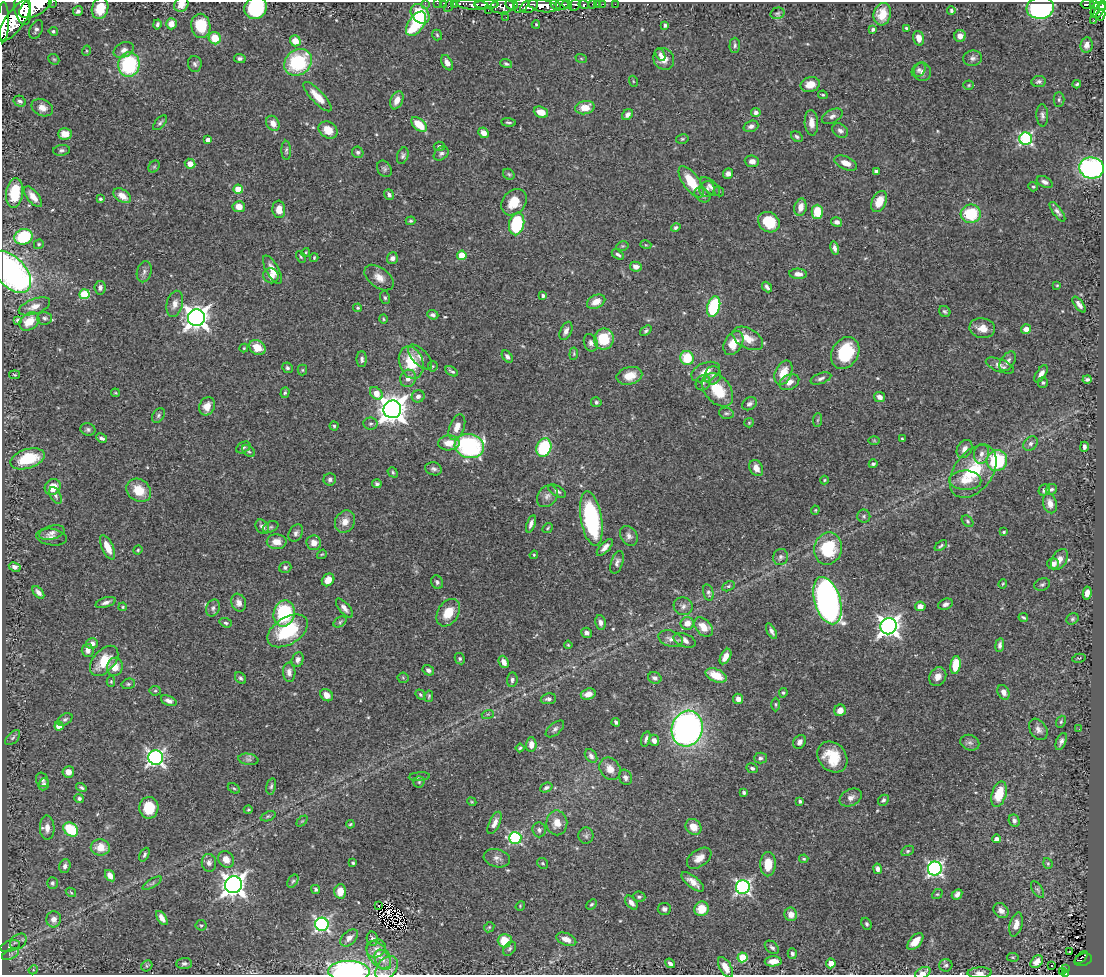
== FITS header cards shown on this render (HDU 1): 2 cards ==
NAXIS1  =                 1102
NAXIS2  =                  973

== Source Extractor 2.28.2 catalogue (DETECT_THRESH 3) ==
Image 1102 x 973 px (HDU 1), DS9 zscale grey, 1 PNG px = 1 image px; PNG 1106 x 977 px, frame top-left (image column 1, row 973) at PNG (2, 2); each listed source drawn as its Kron ellipse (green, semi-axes under 4 px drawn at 4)
Background 0.443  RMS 0.018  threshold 0.0549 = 3 sigma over >= 5 px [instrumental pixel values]
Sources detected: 533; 3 with non-positive FLUX_AUTO (blend fragments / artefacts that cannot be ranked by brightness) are neither listed nor drawn; of the other 530, the 500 brightest by FLUX_AUTO listed and drawn (30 fainter detections omitted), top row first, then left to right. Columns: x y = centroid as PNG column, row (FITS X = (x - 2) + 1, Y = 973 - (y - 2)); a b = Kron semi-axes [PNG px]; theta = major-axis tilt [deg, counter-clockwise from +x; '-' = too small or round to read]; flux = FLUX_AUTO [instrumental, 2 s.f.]
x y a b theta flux
52 2 2 2 - 15
425 3 2 2 - 8.1
437 3 2 2 - 4.6
444 3 3 2 - 9.6
454 3 3 2 - 9.8
567 4 5 3 - 230
593 4 3 3 - 21
597 4 3 2 - 9.4
603 4 2 2 - 3.4
615 4 2 2 - 4.4
1088 4 7 4 -3 110
181 5 7 7 - 8.7
473 5 16 5 -5 530
487 5 12 3 0 550
511 5 6 5 - 320
521 5 9 6 43 230
555 5 7 4 -55 220
562 5 6 5 - 360
575 5 6 5 - 110
584 5 5 3 - 90
1094 5 4 3 - 110
35 6 18 9 30 2200
449 6 6 3 63 35
502 6 12 6 5 400
529 6 9 6 26 440
543 6 14 6 -11 1000
1102 6 5 4 - 150
100 8 10 8 73 27
256 8 12 10 43 110
1040 8 13 11 7 340
22 9 16 8 -80 1600
1095 9 7 3 70 100
488 10 2 2 - 5
78 11 5 5 - 3.4
951 11 4 3 - 2.3
1099 11 8 3 56 200
777 13 7 5 15 2.4
420 14 11 8 -46 48
882 14 11 8 76 15
1101 15 6 4 78 150
506 17 2 2 - 1.7
15 20 24 9 55 2800
1094 20 2 2 - 4.7
3 22 20 5 89 1500
157 24 5 3 - 2.8
171 24 5 5 - 13
416 24 14 7 56 83
536 24 4 3 - 1.3
665 25 3 3 - 2.5
201 26 12 9 -81 41
906 28 4 3 - 1.9
36 29 10 6 66 4.6
873 29 4 3 - 2.7
53 31 5 4 - 2.6
437 35 5 5 - 1.8
960 36 6 5 - 9.1
215 38 6 6 - 26
919 38 7 5 -75 9.6
295 41 5 5 - 14
735 45 7 5 90 3.1
1086 45 7 6 - 6.3
124 50 10 7 24 6.6
86 51 5 3 - 1.3
660 55 7 4 -61 3.6
240 58 6 4 -3 3.3
581 58 6 4 -20 1.6
973 58 9 7 8 4.9
54 59 6 5 - 1.7
664 59 11 10 - 13
298 62 15 12 39 89
447 63 8 5 -61 6.7
129 64 12 10 83 120
195 64 8 7 - 3.5
506 64 6 4 -19 2
919 70 8 6 50 3.5
922 72 9 8 - 7
633 81 5 3 - 1.3
1039 81 7 5 6 3.1
810 84 10 7 15 15
1077 84 4 3 - 1.9
969 85 5 4 - 1.5
823 95 5 3 - 1.9
317 97 19 6 -46 17
397 100 9 6 67 11
1059 100 7 5 -90 2.7
20 101 6 5 - 2.9
42 108 11 8 -25 9.9
585 108 10 6 12 17
541 112 7 5 -21 16
756 112 5 4 - 4
627 115 6 5 - 5.9
1042 115 11 6 -88 4.2
832 116 11 6 27 5.5
508 122 7 3 -5 2.1
160 123 9 4 47 2.8
273 123 8 6 -57 9.3
811 123 13 6 -86 10
419 124 9 5 -41 28
751 126 7 5 19 4.3
328 130 10 8 -35 17
840 131 8 6 -38 4.6
484 133 6 4 -45 8.8
65 134 7 5 3 13
797 137 6 4 -35 2.5
682 139 6 5 - 1.8
1026 139 6 6 - 190
208 140 4 4 - 8.9
439 146 5 4 - 2.8
61 150 8 5 7 3
286 150 9 4 -87 2.6
358 152 6 5 - 2.7
441 154 8 6 40 3.6
403 156 8 5 70 3.2
752 161 7 6 - 6.9
846 163 12 6 -23 11
190 164 5 5 - 12
154 167 6 5 - 1.8
1092 168 12 10 -7 280
384 169 9 6 -57 3.1
876 171 4 3 - 5.3
509 174 6 5 - 1.8
728 174 5 5 - 5.5
691 182 18 8 -54 34
1045 182 8 5 -26 4.8
710 186 12 6 -41 4.9
1033 187 5 4 - 1.7
238 189 4 4 - 32
707 189 8 7 - 4.7
719 191 5 4 - 1.7
15 193 15 8 82 47
389 195 6 4 -54 3.8
702 195 9 6 -41 5.6
122 196 10 6 -34 14
33 197 12 6 -51 11
100 199 4 4 - 2.1
514 202 14 11 48 25
879 202 11 7 67 21
239 207 6 5 - 13
800 207 9 6 78 11
279 209 9 6 -85 13
817 212 7 5 -90 30
1057 212 11 4 -54 4.2
971 214 10 9 - 54
411 221 5 3 - 1.8
769 222 11 9 -36 37
837 222 5 4 - 4.9
517 224 11 7 78 85
676 228 5 3 - 2.4
23 237 9 7 20 62
39 244 5 4 - 1.8
646 245 5 3 - 1.2
622 246 6 4 10 1.7
835 248 7 4 -77 5.1
306 252 5 3 - 1.2
618 254 7 4 -33 2.8
462 255 4 4 - 39
301 257 6 4 -60 1.7
314 258 4 3 - 1.3
392 258 6 5 - 4.3
636 267 6 5 - 7
272 270 16 6 -61 11
11 272 25 15 -47 370
144 272 11 7 75 4.4
798 274 9 5 -4 6.3
271 276 8 7 - 10
379 278 16 10 -37 12
1057 285 4 4 - 1.3
767 287 6 3 -50 3.7
100 288 7 5 82 4.5
84 294 5 5 - 65
543 296 4 4 - 2.5
385 298 6 5 - 2.3
596 302 9 6 24 13
175 304 13 8 75 8
1079 305 9 4 -52 5.4
34 306 16 7 20 10
714 307 10 6 74 94
358 308 4 4 - 1.6
945 311 6 5 - 2.3
433 315 6 4 -22 3.7
45 318 7 6 - 2.9
197 318 8 8 - 1000
383 319 5 3 - 1.3
18 320 4 4 - 2.2
29 321 11 8 38 20
982 328 13 10 -9 15
1026 329 5 4 - 8.4
566 331 10 5 66 5.4
646 331 6 4 38 2.4
748 338 17 10 -28 15
604 339 10 10 - 43
591 343 9 6 -70 4.7
733 343 13 9 60 21
257 347 9 7 -34 19
244 348 4 4 - 1.3
845 353 17 13 60 67
574 354 6 4 83 1.7
420 357 15 7 -47 8.1
507 357 7 4 -53 4
687 358 7 6 - 38
362 359 8 5 90 3.2
1008 361 11 6 56 5.9
411 363 16 12 -72 42
1000 365 15 6 -21 6.4
433 366 5 5 - 1.7
287 368 5 5 - 2.6
302 370 5 5 - 1.7
452 371 7 3 -31 2.4
706 372 15 9 23 17
783 373 13 8 67 22
1041 374 9 5 57 6.1
15 375 5 3 - 1.2
713 375 9 8 - 5.7
629 376 13 8 13 20
408 378 9 7 67 7.1
821 378 11 5 19 3.8
1087 379 4 3 - 2.3
789 382 10 7 27 8.8
703 383 8 7 - 3.8
1043 383 5 5 - 2.5
718 390 19 12 -50 41
115 393 4 4 - 1.2
285 393 5 4 - 2.1
376 393 7 5 -45 19
418 396 6 6 - 4.6
880 397 6 5 - 6.8
596 402 5 5 - 2.7
749 404 8 6 32 3.8
207 406 9 7 66 13
392 409 9 8 - 1600
726 413 7 5 -13 2.7
158 415 8 5 53 2.8
817 420 7 4 87 1.8
749 423 5 4 - 1.4
370 424 7 6 - 2.8
334 426 4 4 - 1.7
457 427 13 7 69 11
88 429 7 6 - 3
102 438 6 3 -28 3.3
902 439 3 2 - 1.3
874 441 6 4 -1 1.4
449 443 11 7 3 14
1031 444 8 6 47 4
469 446 15 12 -15 180
243 447 8 5 30 2.7
1084 447 5 3 - 4.2
544 448 9 7 68 92
965 449 10 7 59 7.7
248 451 7 5 -42 2.3
981 454 10 7 80 6.4
28 459 18 9 17 53
997 461 10 10 - 91
873 464 4 4 - 2.3
756 468 8 6 -61 9.2
434 469 8 6 -15 3.8
973 471 29 19 53 66
393 472 5 4 - 2
330 479 6 6 - 3.7
824 480 4 4 - 1.3
965 480 16 9 -2 18
377 484 5 4 - 2.6
53 487 8 7 - 20
1051 489 6 5 - 2.9
139 490 13 11 -35 25
1044 490 6 5 - 4.7
557 491 10 5 -30 4.1
55 495 9 5 -63 3.3
547 496 12 9 50 6.4
1050 503 10 6 -75 11
815 510 4 4 - 1.5
864 516 6 6 - 2.9
591 519 28 10 -80 150
968 521 6 4 -44 2.2
345 522 11 9 62 12
531 524 9 4 71 4.5
262 527 8 6 -50 5.2
271 527 8 5 26 2.6
548 528 5 3 - 1.5
52 532 13 6 14 5.2
1004 532 3 3 - 2
296 533 9 6 60 4.4
629 536 10 8 -59 5.8
51 537 15 8 -8 7.3
277 542 10 7 -1 13
314 543 7 7 - 9.8
941 546 7 4 38 2.2
108 547 13 5 -65 18
605 547 10 5 48 6.2
828 548 16 13 78 68
138 550 5 4 - 1.5
322 554 5 4 - 1.4
534 555 4 4 - 1.3
781 557 8 7 - 3.8
1059 559 11 7 58 9.8
617 562 12 6 72 4.4
1053 564 5 5 - 5.8
15 567 6 4 -26 4.4
285 567 6 5 - 3.1
328 580 7 5 47 11
437 582 7 5 -63 3
1003 584 5 3 - 1.2
1042 584 8 6 21 2.7
728 586 7 4 27 2.2
38 592 7 4 -49 4.4
708 592 8 5 -75 3.1
1087 593 6 4 82 8.6
827 601 24 13 -73 530
106 602 10 5 16 5
239 603 9 7 -70 7
945 604 7 5 23 4.2
683 606 9 8 - 5.2
920 606 5 5 - 8.8
123 607 4 3 - 1.5
213 608 9 6 66 4.3
344 608 12 5 -50 5.9
284 613 13 10 77 100
448 613 15 10 56 24
1023 617 5 3 - 1.9
1072 619 6 5 - 2.3
340 622 7 4 33 2.2
226 623 6 4 -19 2.4
600 623 7 5 -82 5.2
687 623 7 6 - 10
888 626 8 8 - 780
703 627 11 7 -47 17
288 631 22 13 32 75
771 631 8 4 -61 4.3
587 633 5 5 - 4.5
671 639 12 8 -18 6.7
685 640 12 6 -20 7
92 643 6 5 - 5.6
568 645 4 3 - 1.3
1000 645 7 4 82 3.9
88 650 6 6 - 5.7
725 657 8 5 62 10
1079 658 7 3 15 1.5
460 659 6 5 - 2
298 660 7 6 - 5.6
104 661 18 10 49 30
504 662 6 5 - 8.7
955 665 9 5 81 33
115 667 9 7 79 13
428 670 6 5 - 3.6
289 672 9 6 -86 5.5
716 675 11 6 -24 27
938 677 10 8 59 8.7
240 678 6 5 - 2.8
403 678 5 5 - 1.7
655 678 7 5 -21 4.1
512 680 7 5 84 3.1
111 681 5 4 - 1.4
128 684 7 5 14 2.2
155 691 5 5 - 1.7
1003 692 7 5 -61 6.6
783 693 5 4 - 1.8
588 694 7 5 17 8.6
327 695 7 5 -45 9.7
420 695 5 4 - 1.8
429 696 6 4 80 1.8
548 699 8 5 10 4
738 699 5 5 - 6.8
169 701 8 4 -22 4.7
776 704 7 3 -90 1.6
840 710 6 5 - 11
488 714 6 4 17 1.6
65 719 8 5 32 3
616 722 4 3 - 2.6
1061 722 6 4 69 1.9
59 726 4 4 - 16
555 729 11 6 40 3.8
687 729 18 15 74 480
1038 729 11 8 -57 6.3
1079 729 2 2 - 1.9
13 738 9 5 45 2.8
646 739 8 3 75 2.9
654 740 6 5 - 6.2
1061 741 9 5 67 3.8
800 742 7 6 - 5.1
970 743 10 7 -22 4.3
531 745 7 5 87 8.2
520 748 4 4 - 1.8
591 756 7 5 -55 4.5
155 757 7 7 - 400
832 757 17 13 -49 36
760 758 6 5 - 3
248 759 10 5 -9 3.7
752 768 6 4 -27 2.9
610 769 12 9 -55 11
68 772 6 5 - 9.7
419 777 10 3 5 2.2
625 777 8 6 -63 3.8
42 780 7 6 - 3.1
419 782 5 5 - 2
44 784 6 5 - 3.5
271 786 8 4 77 2.6
81 788 5 4 - 2.3
234 788 6 4 -29 1.7
546 788 6 4 22 3.1
744 793 4 3 - 2.3
999 794 13 7 73 34
79 798 5 4 - 3
851 798 12 8 28 6.8
883 800 6 5 - 2.5
800 801 4 3 - 2.8
472 802 5 3 - 1.2
149 808 11 9 88 30
248 810 4 3 - 1.2
268 816 8 4 21 2.1
302 821 6 4 44 1.7
1014 821 6 5 - 4.9
495 823 12 5 65 7.6
557 823 12 10 -89 13
350 824 4 3 - 1.4
693 827 8 7 - 13
47 828 12 7 -88 9.7
71 829 8 6 -41 51
539 830 7 6 - 4.1
586 836 8 7 - 3.5
515 838 6 6 - 170
996 839 4 4 - 7.3
100 847 9 8 - 19
908 851 7 4 27 2.3
144 855 7 4 64 2.7
497 858 13 9 -14 6.2
699 858 14 8 35 10
226 859 9 7 -52 12
804 859 4 3 - 1.7
209 863 9 7 -83 5.1
353 863 3 3 - 1.6
543 863 6 5 - 2
1048 863 5 4 - 1.8
768 864 12 8 88 22
65 866 7 5 71 4.8
877 869 5 4 - 4.7
935 869 7 6 - 310
110 876 6 4 -55 9
293 881 7 4 58 2.3
693 882 14 5 -38 9.5
52 883 6 5 - 2.6
152 883 11 4 31 2.9
233 885 8 8 - 1100
743 887 7 7 - 310
316 889 4 4 - 2.6
1038 890 9 5 -58 2.5
340 891 7 6 - 18
71 892 5 4 - 1.5
937 894 5 4 - 1.7
957 894 6 4 45 5
639 897 6 5 - 2.6
631 903 8 5 -52 6.4
591 904 6 4 44 1.9
378 906 2 2 - 1.8
520 906 5 4 - 1.3
664 909 6 6 - 4.5
701 909 7 7 - 22
1001 910 8 6 -47 7.1
791 914 7 6 - 10
162 918 8 4 -56 6.5
54 919 8 7 - 7.4
322 924 6 6 - 270
867 924 6 5 - 2.5
201 925 5 5 - 1.9
1016 925 12 6 75 11
489 927 5 4 - 1.5
349 938 10 6 44 7.8
372 939 7 5 -78 3.7
566 939 10 6 -21 10
505 941 7 7 - 25
18 942 9 7 41 4.5
915 942 10 5 47 15
10 946 10 5 18 2.9
772 947 8 5 -39 3.4
376 948 10 8 31 7.2
510 949 8 5 52 2.8
1070 952 3 3 - 2.7
11 954 9 5 26 2.9
792 954 5 4 - 2.9
379 955 16 9 -52 15
742 957 5 5 - 69
1013 957 6 3 -8 1.2
1081 957 8 2 46 27
383 960 11 7 -60 8.2
1083 960 9 6 18 70
773 961 8 5 4 11
1037 962 7 5 46 8.7
670 963 5 3 - 4.1
831 963 5 5 - 15
184 964 8 5 5 3.5
946 965 6 6 - 3.3
147 966 6 5 - 1.8
1051 966 2 2 - 1.6
725 967 11 6 -60 13
387 968 14 9 53 12
1065 969 3 3 - 9.5
33 970 4 3 - 1.3
349 971 21 10 -1 280
1062 972 4 3 - 18
923 973 8 5 28 14
980 973 12 5 2 5.6
1065 973 3 3 - 24
At the frame edge (FLAGS 8, measured only in part): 17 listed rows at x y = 52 2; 425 3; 437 3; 444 3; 454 3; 181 5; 473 5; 35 6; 449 6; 1102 6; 256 8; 3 22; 11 272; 349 971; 923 973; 980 973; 1065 973
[30 fainter detections neither listed nor drawn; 3 non-positive-flux detections neither listed nor drawn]